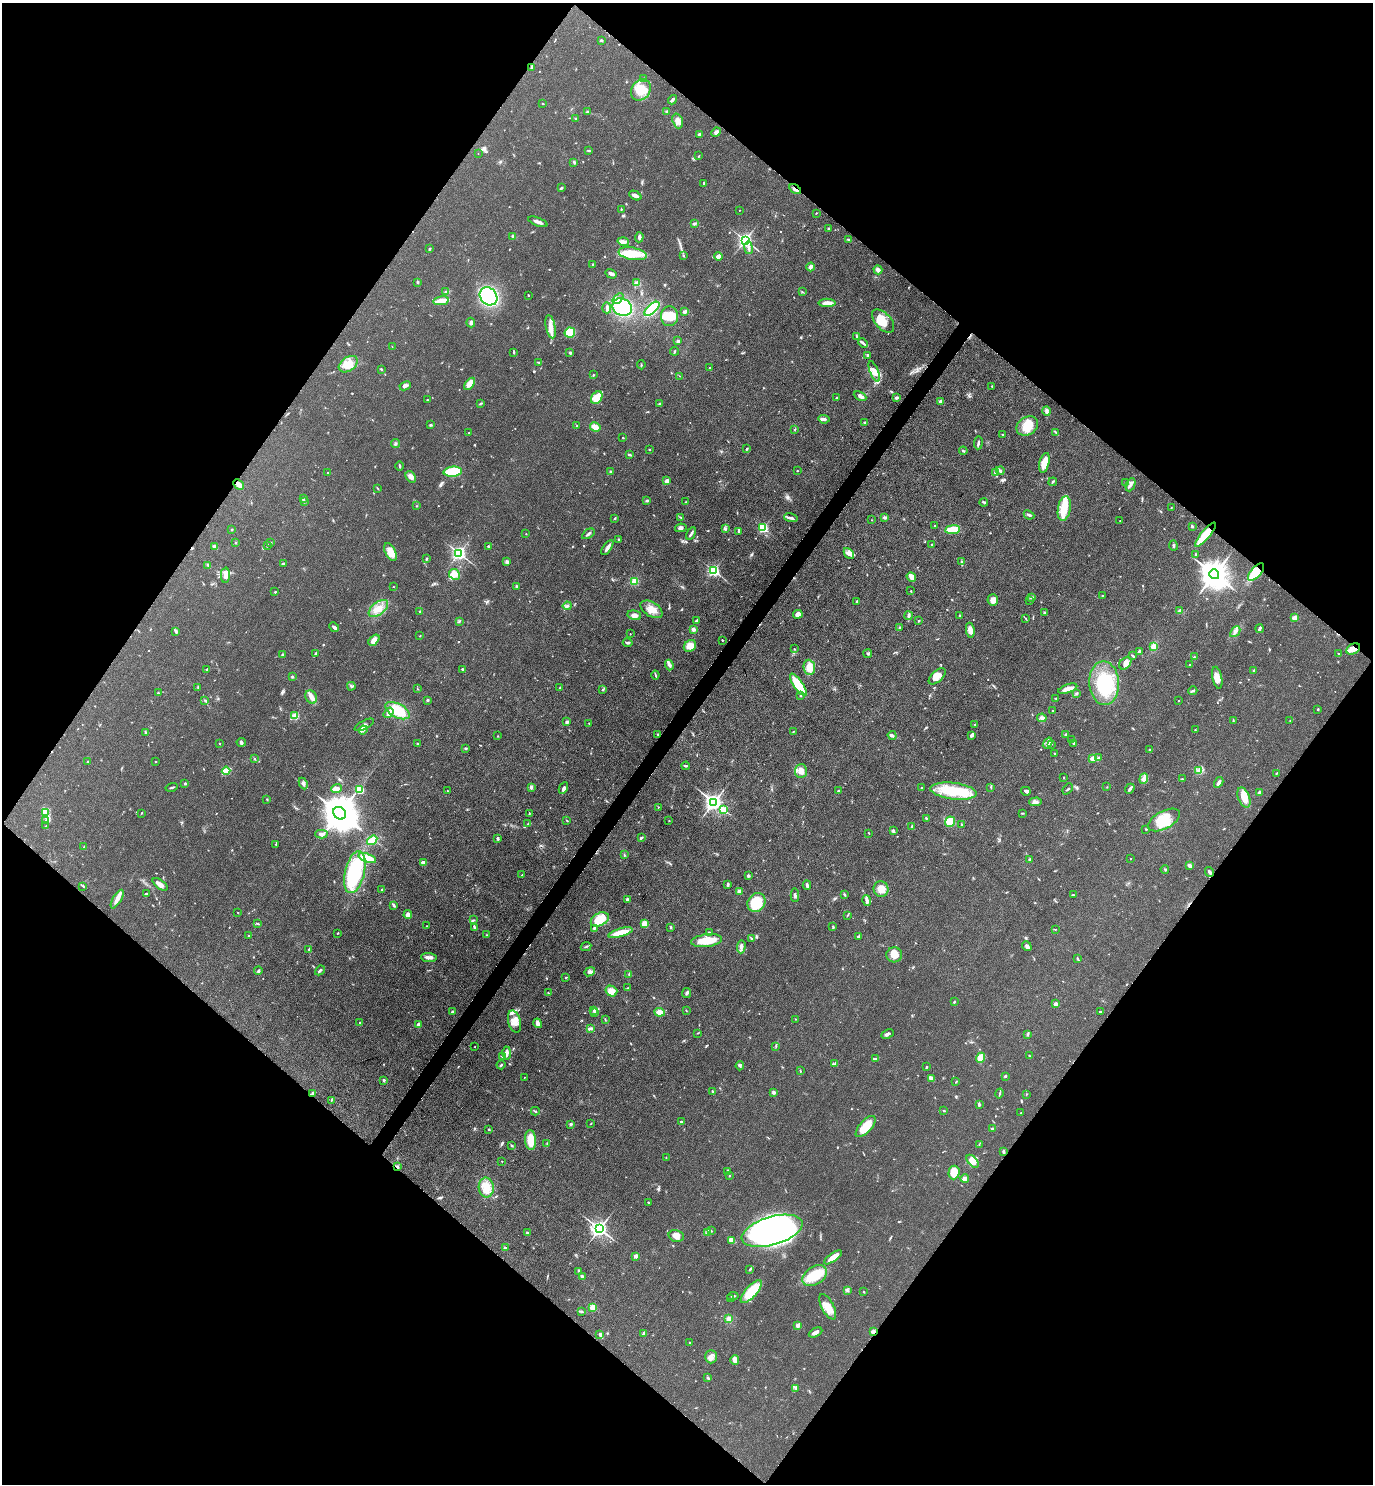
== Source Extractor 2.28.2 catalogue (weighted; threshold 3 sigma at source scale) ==
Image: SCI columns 304-5787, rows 10-5935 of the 5948 x 5943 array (HDU 1 of 3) = the unmasked area's bounding box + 8 px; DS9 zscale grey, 4 x 4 block average (1 PNG px = mean of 4 x 4 image px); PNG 1375 x 1486 px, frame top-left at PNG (2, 3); each listed source drawn as its Kron ellipse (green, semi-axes under 4 px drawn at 4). Shown black and unused: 50% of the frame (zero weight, under 3 of 4 exposures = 1% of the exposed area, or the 3 px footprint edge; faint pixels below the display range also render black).
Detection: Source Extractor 2.28.2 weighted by HDU 2 'WHT'. Background 0.0754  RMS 0.0071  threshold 0.0319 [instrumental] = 3 sigma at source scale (4.5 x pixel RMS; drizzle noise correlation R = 1.50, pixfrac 1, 0.05/0.05 arcsec/px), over >= 5 px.
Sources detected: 736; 4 inside a brighter object's white glare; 8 cosmic-ray / hot-pixel residue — neither listed nor drawn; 8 coinciding with a brighter row at this scale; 42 inside a brighter listed object's ellipse — not listed separately; of the other 674, all 500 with FLUX_AUTO >= 2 (the completeness limit of this list) listed and drawn (174 fainter detections not listed), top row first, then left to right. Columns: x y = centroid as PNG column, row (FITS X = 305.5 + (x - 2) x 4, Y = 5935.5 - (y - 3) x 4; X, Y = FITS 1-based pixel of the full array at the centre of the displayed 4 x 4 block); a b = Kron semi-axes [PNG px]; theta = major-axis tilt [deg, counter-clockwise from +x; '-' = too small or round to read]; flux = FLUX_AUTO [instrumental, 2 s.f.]
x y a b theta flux
601 40 3 2 - 6.1
531 67 4 2 - 4.7
644 78 2 2 - 4.3
641 90 11 9 57 67
672 100 5 3 - 7.6
543 104 2 2 - 2.5
587 112 3 2 - 4.8
667 112 3 2 - 3.7
575 118 2 2 - 3.2
678 121 8 5 -72 23
716 132 5 3 - 13
699 135 3 2 - 11
588 150 3 2 - 3.7
478 154 2 2 - 2.8
699 156 2 2 - 2.4
574 162 3 2 - 5.6
704 183 3 2 - 3.4
561 188 3 2 - 6.7
795 189 7 2 -33 12
635 196 6 3 -27 28
621 209 2 2 - 2.9
739 210 2 2 - 2
816 213 3 2 - 2.1
538 222 10 3 -20 18
694 224 4 3 - 5.9
828 228 2 2 - 4.7
513 236 2 2 - 54
639 237 5 3 - 11
745 240 2 2 - 1300
849 240 3 2 - 5.1
623 242 6 3 -15 15
749 248 6 3 -81 12
430 249 3 2 - 3.7
633 254 14 6 -10 96
683 255 3 2 - 3.2
718 256 4 2 - 33
593 264 2 2 - 2.2
810 267 4 3 - 14
878 270 4 3 - 19
611 274 6 3 -31 13
418 283 3 2 - 6.1
637 283 4 3 - 16
446 292 4 2 - 3.5
802 292 2 2 - 2.5
528 295 3 2 - 2.4
488 296 10 8 -47 440
618 298 6 2 40 11
441 301 8 2 11 85
827 303 8 4 -1 28
622 307 10 8 -31 290
607 308 5 2 - 9.8
652 309 9 4 42 190
685 311 3 2 - 13
670 316 10 8 -87 51
883 321 14 8 -47 87
471 323 5 3 - 9.5
551 327 12 4 -78 36
570 333 5 5 - 79
856 336 2 2 - 5.4
678 341 3 3 - 7.8
863 343 5 2 - 7.7
392 347 2 2 - 2
674 351 4 2 - 4.4
514 352 4 2 - 4.7
570 353 3 2 - 4.2
868 355 3 2 - 7.6
539 362 4 2 - 4
348 364 10 7 34 49
641 365 4 2 - 3.5
709 368 2 2 - 3.5
381 369 3 2 - 3.1
874 371 11 4 -68 34
593 375 2 2 - 2.6
680 376 3 2 - 2.7
470 384 7 4 52 39
405 386 6 2 25 14
992 386 2 2 - 3
860 396 7 3 -27 15
597 398 7 5 51 81
837 398 3 2 - 2.3
896 398 2 2 - 17
427 400 2 2 - 3.8
940 402 2 2 - 57
660 403 2 2 - 2.3
480 404 3 2 - 2.2
1047 411 5 4 - 10
824 419 5 3 - 10
865 423 3 2 - 7.9
431 425 3 2 - 4.8
577 426 2 2 - 6.2
1027 426 11 9 33 72
595 427 5 3 - 46
795 429 3 2 - 2.4
1056 432 4 2 - 4.6
469 433 2 2 - 2.3
1002 434 2 2 - 3
623 438 2 2 - 5.5
395 443 4 2 - 6.2
978 443 6 2 84 8.6
747 449 3 2 - 4.8
649 450 2 2 - 6.8
963 451 4 2 - 5.1
629 455 3 2 - 8.3
1044 463 10 5 77 54
399 466 4 2 - 5
797 471 2 2 - 2.4
1000 471 4 3 - 8.9
453 472 9 5 5 160
610 472 3 2 - 4
328 473 2 2 - 5.7
995 473 4 3 - 7.8
411 477 6 4 -59 18
667 481 2 2 - 61
1053 482 4 2 - 4.8
1125 482 2 2 - 3.3
239 484 6 3 -44 28
1131 485 7 3 66 13
377 488 3 2 - 2.6
303 499 2 2 - 5
647 500 3 2 - 5.5
304 502 3 2 - 4.3
686 502 3 2 - 2.4
984 502 4 2 - 5
416 506 2 2 - 2.1
1064 508 12 6 80 63
1171 508 3 2 - 2.6
1029 515 5 2 - 10
680 517 4 2 - 3.5
615 518 3 2 - 3.8
791 518 7 2 -13 12
885 518 4 3 - 9.4
872 520 2 2 - 2.2
1120 521 2 2 - 3.5
935 526 2 2 - 2.5
1192 526 3 2 - 5.8
681 528 6 3 10 12
725 528 4 3 - 7.6
763 528 2 2 - 500
232 530 2 2 - 3.6
952 530 7 3 7 100
738 531 3 2 - 5.9
691 533 7 2 60 9.5
526 534 2 2 - 2.2
588 534 7 2 34 11
1205 535 15 4 49 110
619 539 2 2 - 2.6
236 543 2 2 - 3.4
271 543 2 2 - 2.3
267 545 3 2 - 4
932 545 3 2 - 3.1
488 546 2 2 - 13
1173 546 5 2 - 6.8
215 547 4 3 - 11
607 548 8 2 56 20
390 552 10 5 -64 44
459 553 2 2 - 1300
849 554 6 4 -50 17
1196 554 2 2 - 2.2
426 559 3 2 - 4.8
507 561 4 3 - 7.6
961 562 2 2 - 2.4
283 563 4 2 - 3.8
208 565 3 2 - 3.7
713 570 2 2 - 830
1256 572 11 5 48 140
454 574 6 5 - 33
1214 574 5 4 - 7500
225 575 7 4 90 21
911 577 5 3 - 29
634 581 4 3 - 35
516 586 2 2 - 5.2
393 587 2 2 - 2.1
911 591 2 2 - 2.6
275 592 2 2 - 4.5
1103 595 3 2 - 2
1031 597 3 2 - 7.2
993 600 5 5 - 18
857 601 2 2 - 2.6
1029 601 2 2 - 2.9
567 606 4 2 - 7.1
378 608 11 6 38 45
651 609 12 7 -32 47
1180 611 3 3 - 9.3
420 612 2 2 - 4.9
1044 613 2 2 - 3
798 614 5 4 - 22
634 615 7 4 -14 20
960 615 3 2 - 2.6
909 616 4 3 - 9.7
1295 618 4 3 - 23
1026 619 3 2 - 2.6
459 621 2 2 - 2.8
696 621 3 2 - 13
919 621 2 2 - 3.1
334 627 5 3 - 10
900 627 2 2 - 5.6
693 629 2 2 - 15
1260 629 4 2 - 14
970 630 7 4 -81 29
176 631 4 2 - 5.6
1235 632 6 4 46 15
630 634 2 2 - 2.7
420 636 2 2 - 3.4
374 640 6 4 49 35
722 640 2 2 - 3.1
628 642 5 2 - 7.2
690 646 7 5 43 42
1153 646 4 3 - 24
794 649 2 2 - 3.1
1353 649 7 5 28 28
1139 651 3 2 - 7.3
282 654 3 2 - 5.2
315 654 4 2 - 4.6
868 654 4 2 - 6.4
1339 654 2 2 - 2.4
1132 656 4 2 - 5.2
1194 657 2 2 - 3.2
1125 663 7 5 48 22
669 665 5 3 - 10
1190 665 2 2 - 2.1
809 667 7 5 -84 45
207 669 2 2 - 3.1
462 669 2 2 - 15
1254 670 4 2 - 5.1
655 675 4 2 - 4.7
937 676 10 5 42 34
292 677 2 2 - 5.3
1217 678 11 5 -78 33
1104 683 22 15 -87 220
798 685 13 4 -55 100
351 686 4 2 - 6.9
198 687 3 2 - 2.7
560 688 3 2 - 2.8
417 689 2 2 - 2.4
1068 689 10 3 19 36
603 690 3 2 - 3.4
1193 691 4 2 - 5.4
158 693 2 2 - 4.5
1077 693 2 2 - 2.6
801 696 2 2 - 4.6
311 697 7 5 -63 22
1056 698 3 2 - 3.4
205 700 3 2 - 5.1
428 700 3 3 - 4.4
1179 701 2 2 - 5.4
1318 709 3 2 - 3.3
1053 710 2 2 - 2.7
397 711 13 7 -28 150
388 713 6 3 55 21
295 716 2 2 - 210
1042 718 5 3 - 14
1233 720 3 2 - 3
1290 720 2 2 - 2
567 722 4 3 - 7.4
589 723 2 2 - 2.3
974 724 3 2 - 2.3
364 725 10 4 27 19
363 730 4 2 - 8.8
1195 730 2 2 - 4
793 732 2 2 - 2.1
146 733 3 3 - 5.5
658 734 3 2 - 5.7
1065 734 2 2 - 2.3
972 735 4 2 - 16
498 736 2 2 - 3.6
892 736 5 3 - 8.5
1071 740 2 2 - 2.5
241 742 5 2 - 6.6
1048 743 6 3 53 12
219 744 2 2 - 3.1
417 744 2 2 - 3.4
1051 744 3 2 - 3.2
1074 744 3 2 - 4.7
466 748 3 2 - 3.5
1149 750 2 2 - 2.7
1054 754 3 2 - 2.8
1093 758 2 2 - 120
1099 758 4 3 - 7.2
255 759 2 2 - 2.8
88 762 2 2 - 12
156 762 2 2 - 2.2
686 766 4 2 - 7
1199 770 3 2 - 4.5
226 771 4 2 - 150
801 771 7 6 - 25
1276 773 3 2 - 2.8
1064 777 2 2 - 2.6
1144 778 5 3 - 19
1182 779 2 2 - 2.4
1219 782 6 3 59 11
185 783 2 2 - 18
303 783 6 3 -64 11
172 787 6 2 15 5.7
531 787 4 3 - 7.4
991 787 3 2 - 2.9
1107 787 2 2 - 2.2
336 788 5 3 - 26
563 788 6 2 62 10
922 788 2 2 - 2.7
1068 789 6 2 49 5.1
1130 789 5 2 - 12
359 790 3 3 - 83
447 791 2 2 - 4.7
838 791 2 2 - 18
954 791 23 8 -7 190
1026 791 5 2 - 9.2
1260 792 3 3 - 5.5
1244 797 10 5 -70 59
267 799 2 2 - 2.5
714 802 3 3 - 2200
1035 802 6 3 4 12
658 807 2 2 - 2.3
724 810 2 2 - 130
46 813 2 2 - 4
141 813 2 2 - 2.6
340 813 7 5 -44 15000
529 813 3 2 - 3.4
1022 813 3 2 - 3.2
926 818 2 2 - 3.8
567 820 2 2 - 3.3
1164 820 17 9 28 110
46 821 3 2 - 5.3
669 821 2 2 - 2.4
950 822 5 5 - 86
527 824 2 2 - 2.6
962 824 2 2 - 11
46 826 3 2 - 2.5
912 827 3 2 - 5
1146 829 3 2 - 3.5
893 831 3 2 - 8.4
869 833 3 2 - 2.1
321 834 6 4 -1 15
498 838 3 2 - 8.8
641 838 4 2 - 7.3
372 840 5 3 - 63
276 844 4 2 - 4
84 847 2 2 - 2
624 855 4 2 - 4.2
367 858 9 3 -20 110
1029 859 2 2 - 5.9
1131 859 2 2 - 2
423 863 3 3 - 24
1189 865 3 2 - 16
1165 870 4 2 - 3.7
355 872 21 10 76 250
1209 872 5 2 - 8.8
522 875 2 2 - 3.3
748 876 3 3 - 6.4
160 884 9 4 -37 22
728 884 3 2 - 8.5
807 885 4 2 - 13
83 886 3 2 - 3.3
881 889 8 7 - 39
382 890 3 2 - 3.1
739 891 3 3 - 14
146 894 3 2 - 5
795 895 7 2 -86 7.2
844 895 3 2 - 4.4
1074 895 4 2 - 4
117 899 10 3 59 27
627 899 3 2 - 8.9
867 900 5 2 - 18
756 902 10 8 51 150
393 905 3 2 - 8.2
238 912 2 2 - 2.1
408 915 4 4 - 19
848 915 2 2 - 2
600 919 9 6 28 97
473 920 3 2 - 2.7
258 924 3 2 - 3.3
645 924 4 3 - 42
427 926 2 2 - 2.5
474 927 4 2 - 7
671 927 3 2 - 5.5
833 927 3 2 - 3.6
594 928 2 2 - 5.5
1055 929 2 2 - 3.6
338 933 3 2 - 3
621 933 12 4 16 72
709 933 3 2 - 7.4
487 935 3 2 - 2.8
248 936 3 2 - 2.8
859 936 4 2 - 9.1
752 938 3 2 - 4.3
707 941 15 6 7 83
1027 946 5 3 - 15
586 947 5 2 - 5.4
741 947 7 3 86 15
309 949 3 2 - 5.3
894 955 8 7 - 33
429 957 8 3 -5 17
1077 958 3 2 - 2.8
320 970 5 2 - 8.5
258 971 4 2 - 5.7
590 972 5 3 - 12
629 974 2 2 - 3.1
566 978 2 2 - 11
628 988 2 2 - 3.2
611 991 6 5 - 44
548 993 3 2 - 4
687 993 5 2 - 7.7
954 1002 2 2 - 3.6
1056 1004 2 2 - 44
686 1010 3 2 - 2.2
594 1011 3 2 - 5.7
1100 1011 3 2 - 3.6
452 1012 3 2 - 7.3
659 1012 5 4 - 31
595 1013 2 2 - 2.6
605 1019 3 2 - 3.1
795 1019 2 2 - 2.1
514 1022 11 6 -75 41
360 1023 2 2 - 2.2
538 1023 5 4 - 19
418 1025 3 2 - 16
590 1028 3 3 - 7.6
698 1033 2 2 - 2.5
888 1034 6 3 25 10
1027 1034 3 2 - 3.8
776 1046 2 2 - 3.3
475 1047 2 2 - 3.6
507 1053 6 3 88 20
502 1056 4 2 - 4.7
1029 1056 2 2 - 4
981 1058 5 3 - 64
875 1059 3 2 - 4.2
834 1064 3 2 - 5.3
501 1065 4 2 - 5.5
740 1066 4 3 - 7.5
927 1067 2 2 - 3.4
800 1071 3 2 - 2.6
1005 1076 2 2 - 7.9
524 1078 2 2 - 2.2
931 1078 3 3 - 26
384 1080 2 2 - 7.6
956 1082 3 2 - 2.5
712 1091 2 2 - 4.6
313 1093 4 3 - 10
774 1093 3 3 - 9.3
1000 1093 5 2 - 4.5
1026 1094 2 2 - 2.3
331 1100 2 2 - 2.2
979 1104 4 2 - 7.3
535 1111 4 2 - 4.8
944 1111 2 2 - 2.2
1021 1113 3 2 - 3.1
681 1122 3 2 - 4.4
591 1123 3 2 - 2.6
571 1124 2 2 - 32
866 1126 13 6 48 69
992 1129 2 2 - 4.7
489 1130 2 2 - 4.8
531 1140 10 5 -86 82
547 1143 2 2 - 2.1
979 1144 2 2 - 2.1
512 1146 3 2 - 3.9
1003 1151 4 2 - 7.6
666 1158 2 2 - 2.2
502 1161 2 2 - 2.3
973 1161 7 4 -48 25
397 1167 2 2 - 57
728 1171 4 2 - 3.6
954 1172 7 5 86 100
729 1176 2 2 - 5.3
965 1179 4 3 - 20
486 1187 10 7 -86 68
648 1202 2 2 - 2.9
599 1229 3 2 - 2000
711 1231 3 2 - 2.3
772 1231 31 14 16 1600
527 1233 3 2 - 3.7
708 1233 3 2 - 5
676 1236 8 5 -15 25
732 1240 4 3 - 27
505 1248 3 2 - 8.6
635 1256 2 2 - 54
833 1257 10 4 35 38
750 1269 3 2 - 5.9
579 1271 3 2 - 3.5
815 1276 14 9 33 110
582 1277 3 2 - 11
847 1290 2 2 - 4
751 1292 14 5 48 160
864 1292 2 2 - 3.1
733 1296 5 2 - 5.8
731 1298 3 2 - 4.7
593 1307 2 2 - 190
828 1307 14 6 -63 54
581 1311 3 2 - 4.8
729 1319 4 3 - 17
798 1325 2 2 - 59
815 1332 7 3 28 17
874 1332 3 2 - 7.7
644 1333 3 2 - 8.6
600 1335 3 2 - 7.3
689 1342 2 2 - 3.3
711 1357 7 6 - 25
735 1360 5 3 - 25
708 1378 3 2 - 5.6
796 1388 2 2 - 3.4
Overlapping masked pixels (flux is a lower limit): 7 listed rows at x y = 795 189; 239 484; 1205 535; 1256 572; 1353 649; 397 1167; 874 1332
Diffuse or blended objects may show on this block-average render without a row.